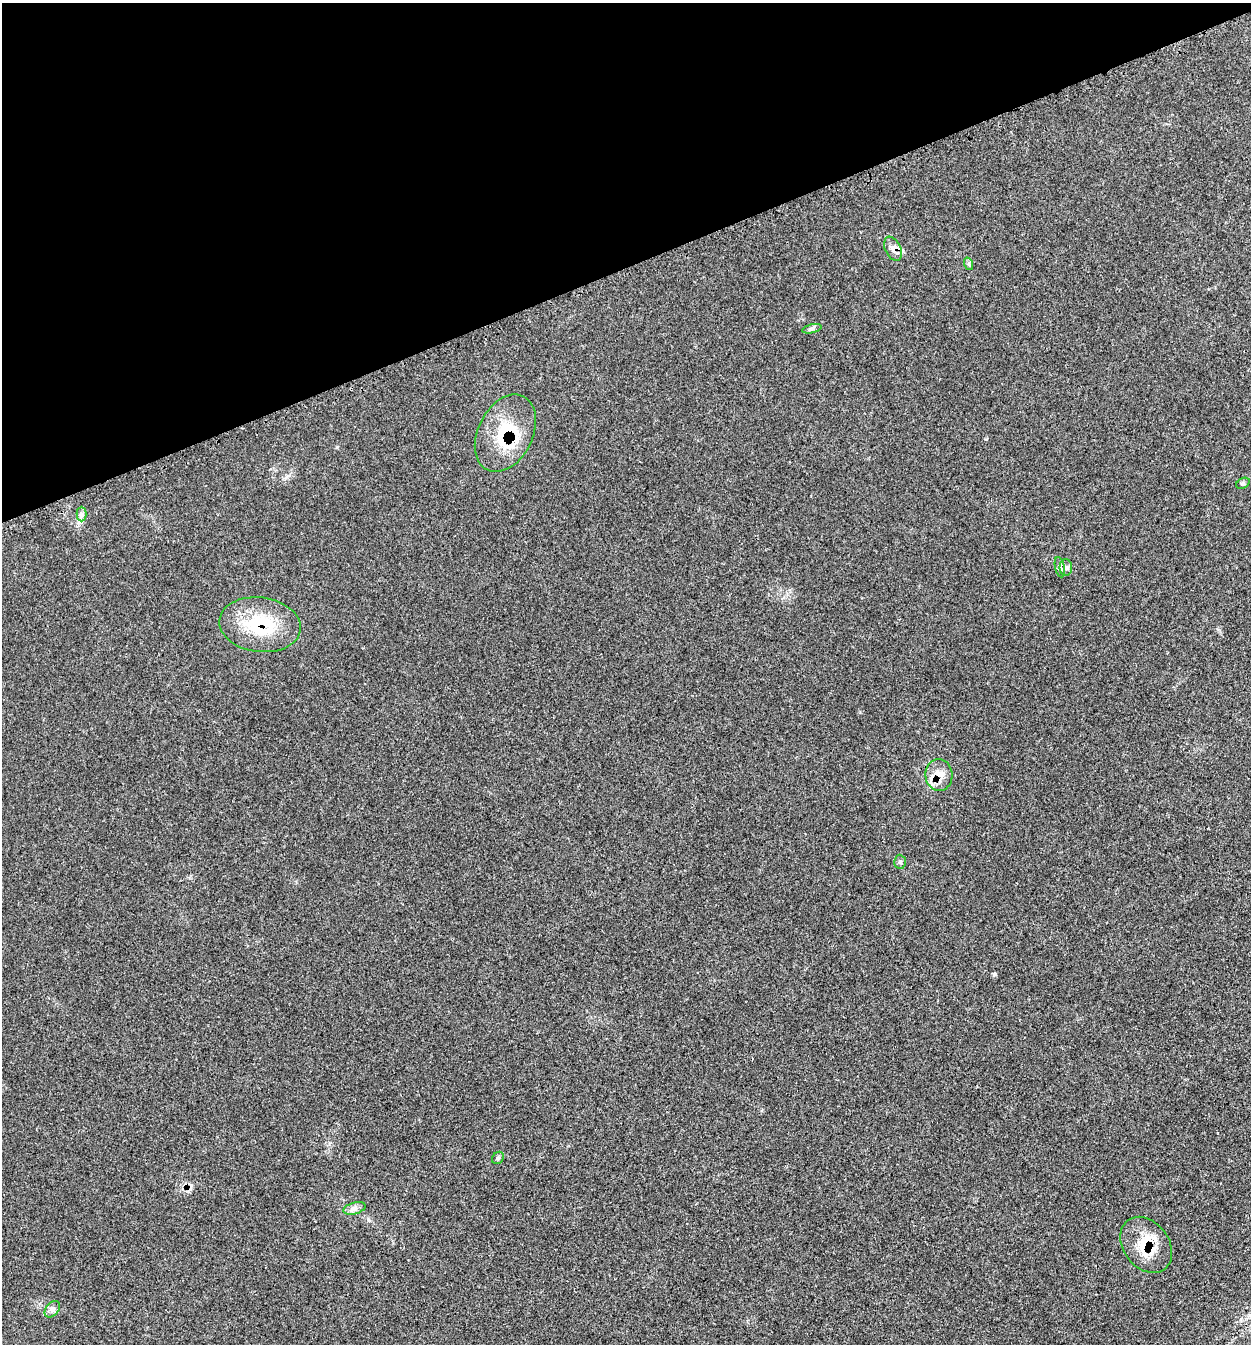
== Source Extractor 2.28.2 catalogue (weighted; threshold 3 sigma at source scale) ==
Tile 3 of 4 x 4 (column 3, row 1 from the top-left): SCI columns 2738-3986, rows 4139-5480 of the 5595 x 5585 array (HDU 1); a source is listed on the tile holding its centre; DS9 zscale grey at full resolution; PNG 1253 x 1346 px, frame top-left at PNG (2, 3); each listed source drawn as its Kron ellipse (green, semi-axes under 4 px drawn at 4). Shown black and unused: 20% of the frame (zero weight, under 3 of 4 exposures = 8% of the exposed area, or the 3 px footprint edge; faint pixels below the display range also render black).
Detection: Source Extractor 2.28.2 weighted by HDU 2 'WHT'; one run over the whole footprint, this tile lists its part. Background 0.0393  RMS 0.0038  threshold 0.017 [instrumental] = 3 sigma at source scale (4.5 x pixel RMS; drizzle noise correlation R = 1.50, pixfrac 1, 0.05/0.05 arcsec/px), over >= 5 px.
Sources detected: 15; all 15 listed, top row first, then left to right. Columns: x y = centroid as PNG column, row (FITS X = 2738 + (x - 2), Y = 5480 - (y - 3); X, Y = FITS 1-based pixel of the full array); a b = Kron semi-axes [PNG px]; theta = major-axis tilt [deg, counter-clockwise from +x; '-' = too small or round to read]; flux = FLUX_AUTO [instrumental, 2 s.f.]
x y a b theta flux
893 249 13 7 -65 2.1
969 264 6 4 -72 0.54
812 329 10 4 14 0.8
505 433 41 27 64 21
1243 483 7 5 30 0.66
81 514 7 5 90 0.97
1060 567 10 5 -78 1
1066 567 8 6 -89 1.2
260 625 41 27 -7 21
939 775 16 13 -84 5.6
900 862 7 6 - 0.76
498 1158 7 5 48 0.67
354 1208 11 6 15 1.6
1146 1245 30 23 -53 12
52 1309 9 6 50 1.3
Overlapping masked pixels (flux is a lower limit): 5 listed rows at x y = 893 249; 505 433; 260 625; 939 775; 1146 1245
Unlisted compact peaks at least as high as the median listed source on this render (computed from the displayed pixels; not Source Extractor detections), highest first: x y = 337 447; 368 1219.